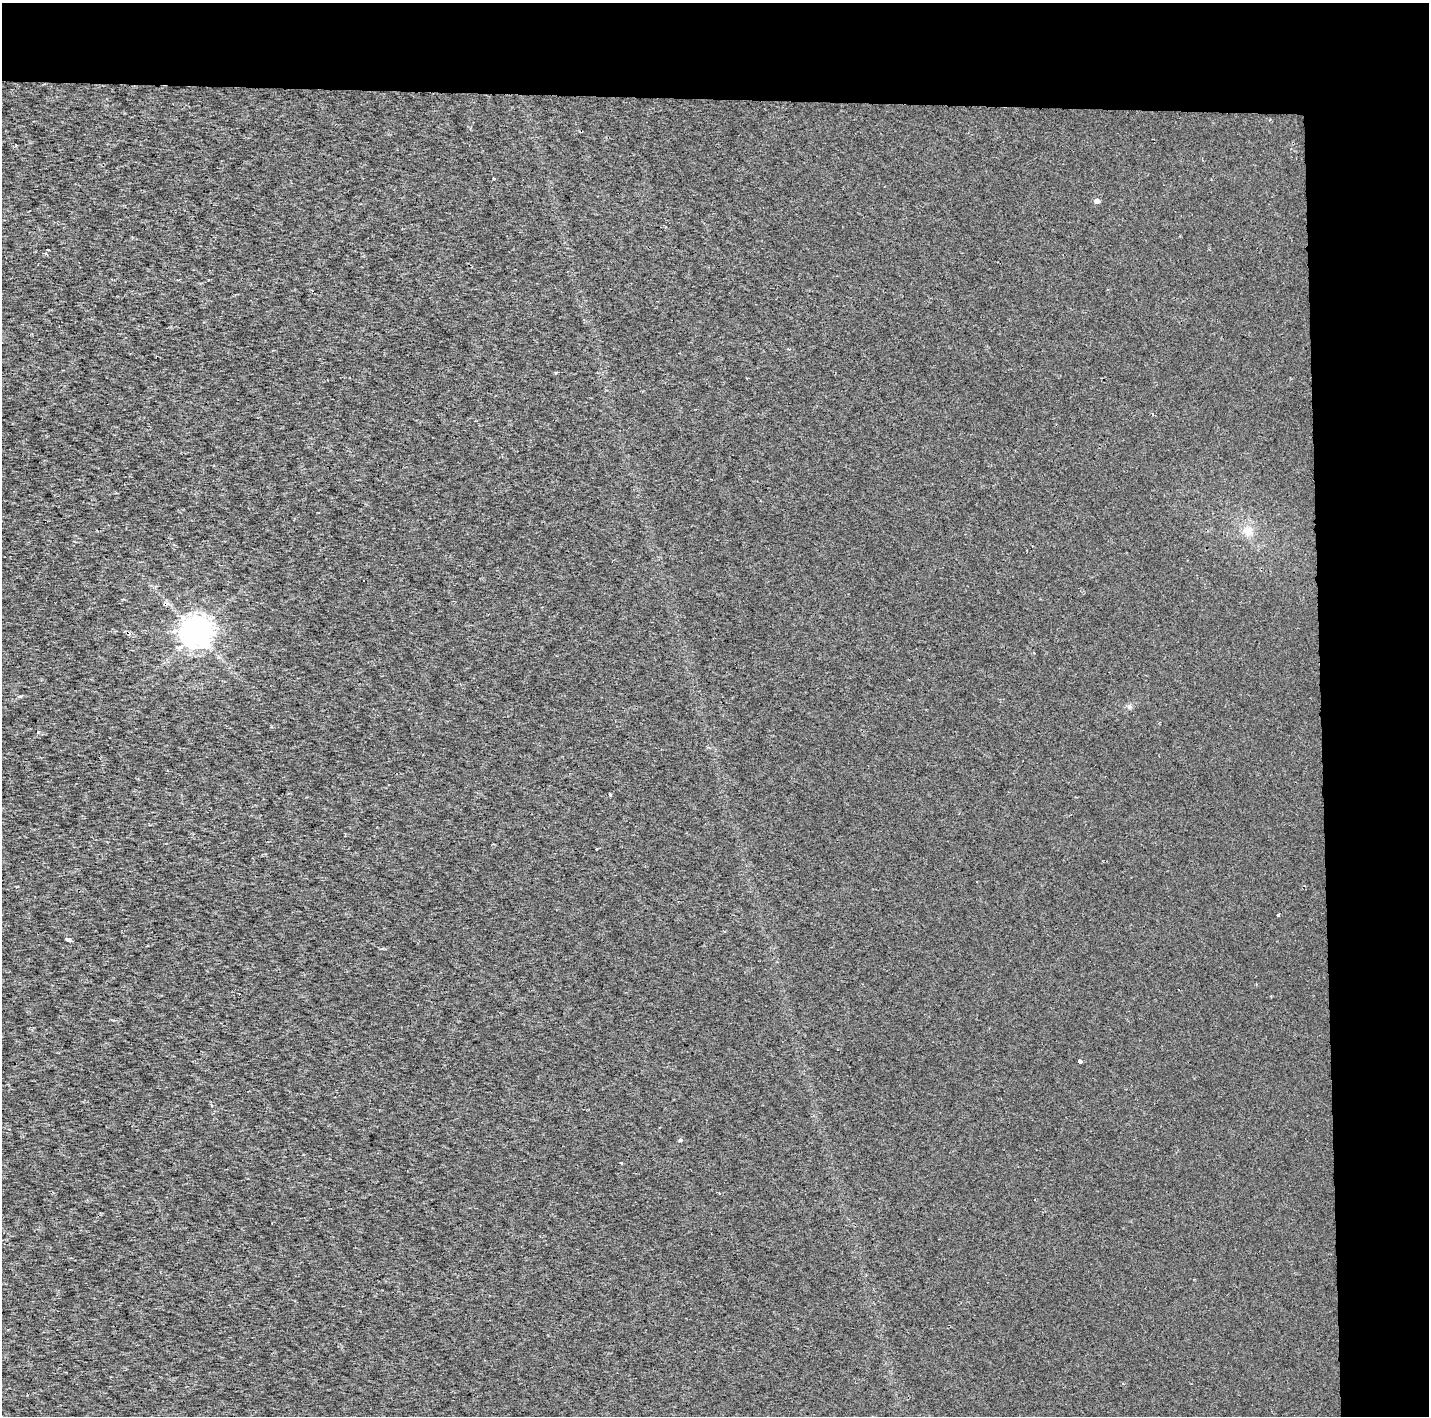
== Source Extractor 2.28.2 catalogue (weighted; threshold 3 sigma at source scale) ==
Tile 3 of 3 x 3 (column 3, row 1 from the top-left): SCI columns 5515-6941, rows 2829-4242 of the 7053 x 4355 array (HDU 1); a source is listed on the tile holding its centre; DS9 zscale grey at full resolution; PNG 1431 x 1418 px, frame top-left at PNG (2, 3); no overlay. Shown black and unused: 14% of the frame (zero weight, under 2 of 3 exposures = <1% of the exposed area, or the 3 px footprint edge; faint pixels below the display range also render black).
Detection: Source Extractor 2.28.2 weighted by HDU 2 'WHT'; one run over the whole footprint, this tile lists its part. Background 1.73e-04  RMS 0.0022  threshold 0.0101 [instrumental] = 3 sigma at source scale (4.5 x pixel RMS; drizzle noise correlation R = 1.50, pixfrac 1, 0.0396/0.0396 arcsec/px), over >= 5 px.
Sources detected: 13; all 13 listed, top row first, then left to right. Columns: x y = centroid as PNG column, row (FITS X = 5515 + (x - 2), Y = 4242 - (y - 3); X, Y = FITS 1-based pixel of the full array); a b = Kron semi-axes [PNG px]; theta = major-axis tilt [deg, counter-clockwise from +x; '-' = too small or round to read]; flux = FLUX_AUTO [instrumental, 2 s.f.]
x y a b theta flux
1097 201 5 5 - 0.86
556 372 3 3 - 0.32
1248 531 13 12 - 2.8
196 632 9 9 - 380
1129 706 8 6 90 0.54
38 732 4 3 - 0.24
610 794 4 3 - 0.22
597 849 3 3 - 0.48
1278 915 3 3 - 0.24
67 939 4 3 - 0.93
1080 1061 4 3 - 0.45
680 1140 5 5 - 0.39
621 1163 3 3 - 0.29